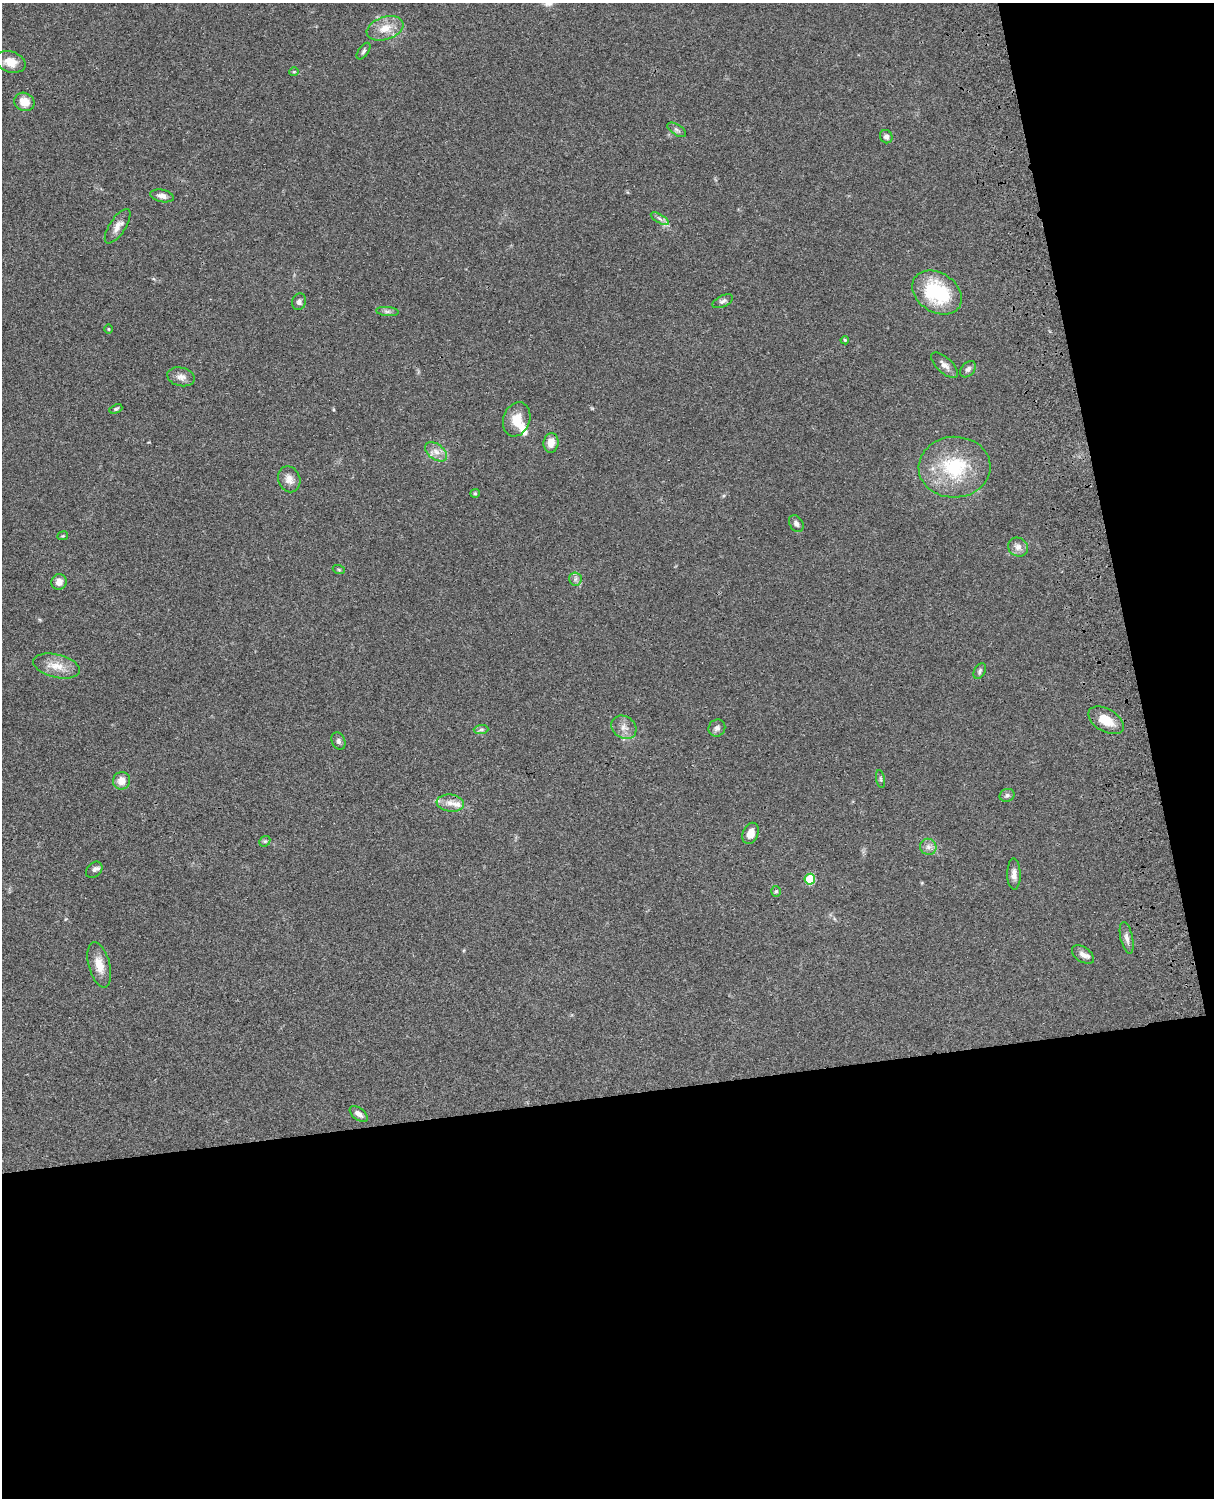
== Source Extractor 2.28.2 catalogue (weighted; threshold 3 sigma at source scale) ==
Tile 12 of 4 x 3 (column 4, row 3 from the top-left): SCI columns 3759-4970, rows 277-1772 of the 5089 x 4927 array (HDU 1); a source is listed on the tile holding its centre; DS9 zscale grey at full resolution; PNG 1216 x 1500 px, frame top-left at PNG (2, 3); each listed source drawn as its Kron ellipse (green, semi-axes under 4 px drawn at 4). Shown black and unused: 33% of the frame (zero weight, under 3 of 4 exposures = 6% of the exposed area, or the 3 px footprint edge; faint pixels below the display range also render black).
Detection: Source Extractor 2.28.2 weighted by HDU 2 'WHT'; one run over the whole footprint, this tile lists its part. Background 0.0901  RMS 0.0061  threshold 0.0276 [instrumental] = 3 sigma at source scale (4.5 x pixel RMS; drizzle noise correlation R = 1.50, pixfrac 1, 0.05/0.05 arcsec/px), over >= 5 px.
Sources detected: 57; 1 inside a brighter object's white glare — neither listed nor drawn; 2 inside a brighter listed object's ellipse — not listed separately; the other 54 listed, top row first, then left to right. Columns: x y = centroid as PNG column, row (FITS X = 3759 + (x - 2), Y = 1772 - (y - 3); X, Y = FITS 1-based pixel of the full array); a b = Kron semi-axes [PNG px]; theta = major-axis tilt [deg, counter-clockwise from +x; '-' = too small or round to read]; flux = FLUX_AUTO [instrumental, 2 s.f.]
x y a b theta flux
385 28 19 11 19 8.9
364 51 9 5 54 1.4
11 62 15 10 -16 7.6
294 72 5 4 - 0.66
24 102 10 9 - 8.2
677 130 11 5 -33 1.6
886 137 7 6 - 2.2
162 196 12 6 -12 3.1
660 219 10 4 -30 1.9
118 226 20 8 57 4.6
937 293 27 19 -33 41
723 301 11 5 26 1.7
299 302 8 7 - 2
387 311 11 4 -4 1.7
109 329 4 3 - 0.52
845 340 4 3 - 0.69
945 365 17 7 -42 3.4
968 369 9 6 47 2.1
181 377 14 9 -13 3.8
116 409 7 4 22 0.96
517 419 17 13 70 9.7
551 443 10 7 83 5.8
436 452 12 7 -38 4.3
954 467 36 30 2 40
289 479 13 11 -68 4.6
475 493 5 4 - 0.74
796 524 9 6 -57 2.3
63 536 5 3 - 0.55
1018 547 10 9 - 3.8
339 570 6 4 -19 0.7
575 579 7 6 - 1.7
59 582 8 7 - 4
57 666 24 11 -13 9
980 671 8 5 63 1.4
1106 720 19 11 -30 11
624 727 13 11 -37 4.7
717 728 9 8 - 2.2
481 730 7 4 2 1.3
338 741 9 6 -68 1.7
881 779 9 3 -79 0.85
121 781 9 8 - 6.1
1007 795 7 6 - 1.6
450 803 14 8 -6 4.7
750 833 11 7 68 5.4
265 841 6 4 42 1
928 847 8 8 - 2.7
94 870 9 7 44 1.9
1014 874 15 6 -89 3.2
810 879 5 5 - 29
776 891 5 4 - 0.93
1127 938 16 6 -77 2.9
1083 954 12 7 -35 3.3
99 965 23 10 -75 8.4
359 1114 10 6 -38 2.8